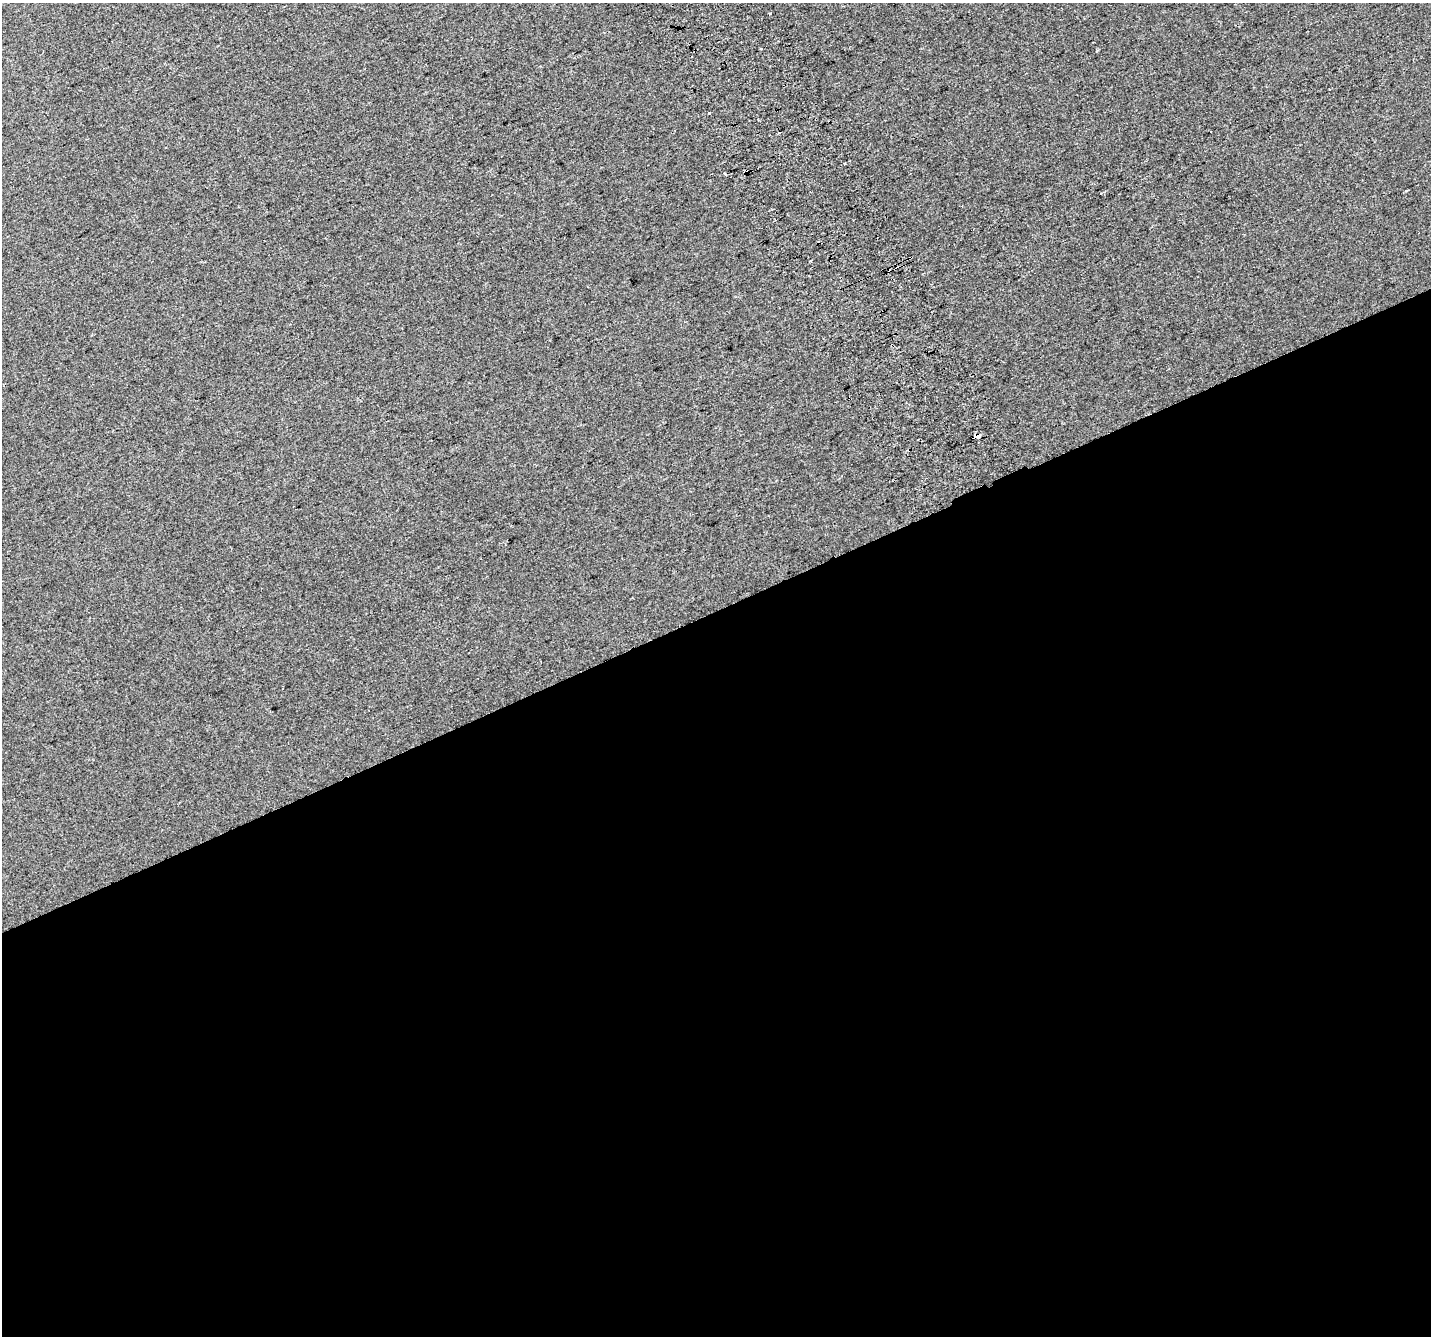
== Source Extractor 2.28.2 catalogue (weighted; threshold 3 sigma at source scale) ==
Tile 15 of 4 x 4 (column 3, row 4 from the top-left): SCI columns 2901-4329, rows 177-1510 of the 5798 x 5630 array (HDU 1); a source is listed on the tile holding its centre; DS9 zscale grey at full resolution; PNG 1433 x 1338 px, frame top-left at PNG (2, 3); no overlay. Shown black and unused: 54% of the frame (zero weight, under 2 of 3 exposures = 2% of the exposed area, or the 3 px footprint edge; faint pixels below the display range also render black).
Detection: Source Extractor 2.28.2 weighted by HDU 2 'WHT'; one run over the whole footprint, this tile lists its part. Background 0.00565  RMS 0.0069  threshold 0.0313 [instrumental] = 3 sigma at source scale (4.5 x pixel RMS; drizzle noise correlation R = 1.50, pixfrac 1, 0.0396/0.0396 arcsec/px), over >= 5 px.
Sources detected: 11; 3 cosmic-ray / hot-pixel residue — not listed; the other 8 listed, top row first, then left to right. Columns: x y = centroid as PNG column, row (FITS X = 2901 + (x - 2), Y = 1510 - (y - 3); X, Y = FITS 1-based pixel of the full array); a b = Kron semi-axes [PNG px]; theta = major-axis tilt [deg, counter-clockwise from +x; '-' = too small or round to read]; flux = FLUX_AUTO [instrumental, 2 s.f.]
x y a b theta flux
770 14 3 3 - 1.6
760 49 3 3 - 2.5
1329 89 2 2 - 0.7
709 113 3 3 - 1.5
746 172 6 3 68 1.2
1406 191 3 3 - 2.3
811 261 3 2 - 0.66
976 436 7 4 13 44
Overlapping masked pixels (flux is a lower limit): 2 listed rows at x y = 746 172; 976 436